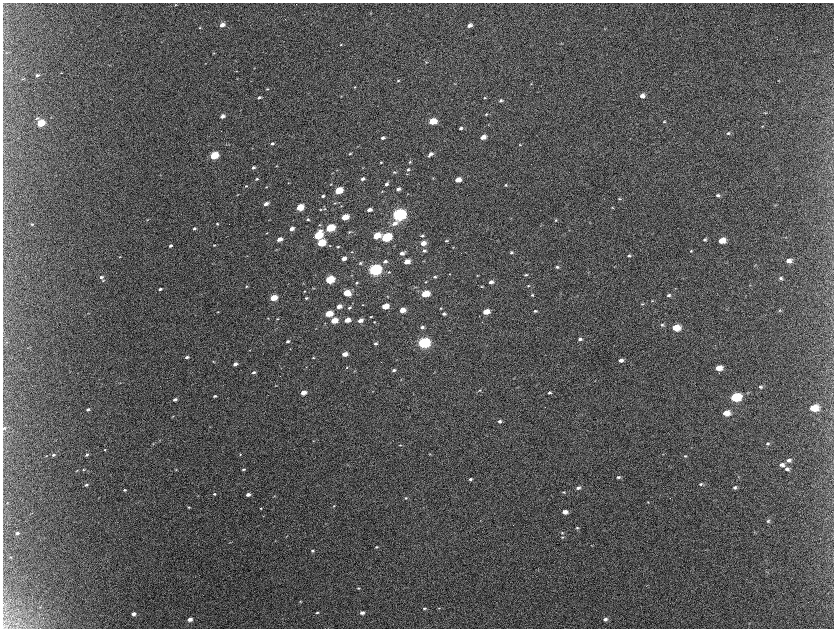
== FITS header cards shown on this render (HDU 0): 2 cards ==
NAXIS1  =                 1663 / length of data axis 1
NAXIS2  =                 1252 / length of data axis 2

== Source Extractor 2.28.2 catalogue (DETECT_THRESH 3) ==
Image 1663 x 1252 px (HDU 0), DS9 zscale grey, zoomed out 1/2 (1 PNG px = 2 x 2 image px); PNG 836 x 630 px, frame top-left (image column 2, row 1251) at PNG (3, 3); no overlay
Background 2170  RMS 33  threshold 98.2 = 3 sigma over >= 5 px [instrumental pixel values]
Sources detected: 287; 10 cannot appear on this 1/2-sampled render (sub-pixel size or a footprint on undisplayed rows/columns) and are not listed; the other 277 listed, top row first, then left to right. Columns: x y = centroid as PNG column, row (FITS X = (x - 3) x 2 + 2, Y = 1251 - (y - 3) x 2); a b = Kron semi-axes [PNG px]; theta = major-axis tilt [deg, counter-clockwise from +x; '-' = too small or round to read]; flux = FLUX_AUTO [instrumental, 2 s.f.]
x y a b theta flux
176 5 3 3 - 4.2e+03
371 13 3 3 - 4.3e+03
222 25 5 3 - 4.0e+04
469 25 5 3 - 3.2e+04
200 28 4 3 - 5.4e+03
604 29 3 2 - 3.4e+03
561 43 4 3 - 4.6e+03
341 45 3 3 - 4.8e+03
7 53 4 2 - 4.5e+03
214 53 3 3 - 4.7e+03
426 62 3 2 - 3.6e+03
110 65 3 2 - 2.6e+03
254 68 3 2 - 3.2e+03
236 71 3 2 - 1.9e+03
61 73 3 2 - 2.9e+03
37 75 5 3 - 1.3e+04
23 79 4 2 - 4.8e+03
398 80 4 3 - 7.0e+03
455 84 4 2 - 3.9e+03
531 84 3 3 - 3.6e+03
355 87 4 3 - 5.4e+03
267 89 3 3 - 5.4e+03
642 96 5 4 - 3.6e+04
259 97 4 3 - 1.3e+04
485 98 4 3 - 6.4e+03
501 101 4 4 - 1.1e+04
765 113 4 3 - 4.9e+03
486 114 4 3 - 7.0e+03
222 116 4 3 - 2.6e+04
37 118 5 3 - 8.5e+03
432 121 5 4 - 2.2e+05
664 121 4 4 - 7.6e+03
41 123 5 4 - 3.3e+05
488 125 3 3 - 3.4e+03
762 126 4 3 - 5.5e+03
461 128 4 3 - 1.5e+04
728 133 5 4 - 1.2e+04
483 137 5 3 - 5.5e+04
383 138 4 3 - 1.9e+04
272 143 4 3 - 1.4e+04
520 145 4 3 - 5.1e+03
350 154 4 3 - 6.7e+03
430 154 6 3 41 2.7e+04
214 155 5 3 - 4.4e+05
381 162 4 3 - 6.9e+03
410 162 4 3 - 6.0e+03
276 166 3 3 - 3.7e+03
363 167 4 2 - 3.8e+03
253 168 4 3 - 1.6e+04
408 170 4 4 - 1.3e+04
394 172 4 3 - 6.8e+03
332 173 3 2 - 3.2e+03
407 174 3 2 - 3.4e+03
433 178 3 2 - 4.2e+03
257 179 4 3 - 7.9e+03
362 179 4 3 - 2.1e+04
458 180 5 3 - 8.3e+04
289 183 4 2 - 3.6e+03
331 184 4 2 - 5.3e+03
386 184 4 4 - 1.6e+04
505 185 4 3 - 7.8e+03
246 186 4 3 - 5.4e+03
266 187 4 3 - 5.5e+03
398 189 4 3 - 2.5e+04
338 191 5 3 - 3.1e+05
382 191 3 2 - 4.4e+03
237 194 3 2 - 2.9e+03
408 194 3 2 - 2.7e+03
718 195 5 4 - 1.4e+04
323 196 4 3 - 1.2e+04
619 199 5 3 - 6.5e+03
334 203 4 3 - 5.5e+03
266 204 4 3 - 3.3e+04
775 205 4 2 - 4.0e+03
341 206 3 3 - 4.3e+03
300 207 4 3 - 2.2e+05
612 207 4 3 - 6.3e+03
320 209 4 3 - 6.5e+03
324 209 4 3 - 6.5e+03
369 210 4 3 - 4.2e+04
399 215 6 4 18 2.5e+06
345 217 5 3 - 1.7e+05
308 219 4 3 - 1.0e+04
147 220 3 2 - 3.7e+03
556 220 4 3 - 7.3e+03
589 222 3 2 - 3.6e+03
395 223 8 4 24 4.4e+04
32 224 3 2 - 5.2e+03
217 224 4 3 - 8.1e+03
319 225 4 3 - 5.6e+03
194 228 4 2 - 1.1e+04
330 228 5 3 - 4.9e+05
292 229 4 3 - 4.5e+04
569 230 3 2 - 2.9e+03
349 232 5 3 - 7.0e+03
267 233 3 2 - 4.5e+03
318 235 5 4 - 4.5e+05
376 235 5 4 - 1.8e+05
422 236 4 3 - 1.0e+04
386 237 5 4 - 7.9e+05
279 239 4 3 - 6.1e+04
705 239 5 4 - 1.0e+04
722 240 6 4 9 1.0e+05
446 241 4 3 - 6.3e+03
321 243 5 4 - 3.4e+05
423 243 5 3 - 6.5e+04
214 245 4 3 - 7.3e+03
170 246 4 3 - 1.4e+04
330 246 4 3 - 6.0e+03
338 247 3 2 - 5.6e+03
453 247 3 3 - 4.4e+03
276 250 3 2 - 4.0e+03
424 251 4 3 - 1.5e+04
691 251 4 3 - 7.3e+03
351 252 3 2 - 4.3e+03
511 252 4 3 - 1.0e+04
402 253 5 4 - 2.8e+04
247 256 3 3 - 4.1e+03
629 256 5 3 - 1.1e+04
120 257 4 2 - 3.5e+03
344 258 4 3 - 4.5e+04
385 261 5 3 - 1.9e+04
407 261 4 3 - 9.4e+04
789 261 6 4 0 3.9e+04
360 263 4 3 - 8.0e+03
755 265 3 2 - 3.6e+03
557 267 4 3 - 1.0e+04
375 270 5 4 - 2.0e+06
389 272 4 3 - 7.5e+03
449 274 3 2 - 4.1e+03
526 275 4 3 - 8.9e+03
477 276 3 2 - 3.5e+03
101 277 4 3 - 1.7e+04
435 277 4 3 - 1.1e+04
781 278 5 4 - 1.3e+04
103 280 5 3 - 6.6e+03
330 280 5 4 - 5.2e+05
426 282 3 2 - 5.1e+03
491 282 4 3 - 2.5e+04
357 283 4 3 - 6.4e+03
750 285 4 2 - 3.8e+03
247 286 4 3 - 6.5e+03
528 286 4 3 - 7.7e+03
482 287 4 3 - 5.8e+03
313 288 3 3 - 3.5e+03
160 289 3 2 - 1.3e+04
304 291 3 2 - 4.2e+03
347 293 5 4 - 1.9e+05
425 294 5 3 - 2.6e+05
532 295 4 3 - 8.9e+03
669 295 5 4 - 1.4e+04
387 296 3 3 - 3.8e+03
273 298 4 3 - 1.9e+05
306 298 4 3 - 8.7e+03
652 301 4 2 - 4.6e+03
642 304 4 3 - 6.9e+03
362 305 3 2 - 4.8e+03
339 306 4 3 - 6.1e+04
385 306 5 3 - 1.6e+05
349 308 4 3 - 1.1e+04
441 308 3 3 - 5.6e+03
402 310 4 4 - 8.1e+04
780 310 5 4 - 8.9e+03
535 311 5 3 - 1.2e+04
218 312 3 2 - 3.7e+03
486 312 5 3 - 1.3e+05
87 313 3 2 - 3.0e+03
329 313 5 3 - 2.1e+05
444 314 4 3 - 1.4e+04
370 317 4 2 - 6.3e+03
268 318 3 2 - 3.7e+03
277 319 4 3 - 6.9e+03
347 320 4 3 - 7.9e+04
360 320 4 3 - 4.8e+04
334 321 4 3 - 1.6e+05
374 322 3 2 - 4.9e+03
662 325 5 4 - 1.1e+04
422 327 4 3 - 1.7e+04
316 328 2 2 - 2.3e+03
676 328 6 4 5 2.0e+05
580 339 5 4 - 1.6e+04
288 341 3 3 - 1.4e+04
375 343 3 2 - 1.3e+04
424 343 5 4 - 1.7e+06
28 348 3 2 - 3.6e+03
290 349 3 2 - 2.5e+03
249 350 3 2 - 3.0e+03
344 354 4 3 - 6.8e+04
187 357 4 3 - 1.8e+04
313 357 3 2 - 4.7e+03
621 360 5 3 - 3.1e+04
213 361 3 3 - 5.1e+03
235 364 4 3 - 3.0e+04
306 367 3 2 - 2.0e+03
347 367 3 3 - 5.0e+03
719 368 6 4 5 8.4e+04
394 370 4 3 - 1.3e+04
354 371 4 2 - 3.6e+03
253 372 3 2 - 1.2e+04
401 379 3 2 - 3.0e+03
120 383 4 2 - 3.1e+03
276 386 4 2 - 4.0e+03
760 387 5 4 - 1.2e+04
479 390 5 3 - 7.4e+03
373 391 4 2 - 2.7e+03
303 392 4 3 - 7.9e+04
549 393 4 3 - 1.2e+04
215 396 4 2 - 1.1e+04
736 397 7 5 7 4.4e+05
175 399 4 3 - 2.1e+04
814 408 6 4 4 1.9e+05
88 409 4 3 - 1.6e+04
726 413 6 4 2 1.0e+05
173 416 3 2 - 3.9e+03
500 421 4 3 - 1.6e+04
4 428 4 3 - 6.5e+03
159 440 3 2 - 2.4e+03
313 441 3 2 - 3.1e+03
768 443 5 4 - 1.0e+04
153 444 3 2 - 3.6e+03
400 445 3 3 - 4.2e+03
105 449 3 2 - 4.5e+03
430 454 3 2 - 3.5e+03
663 454 3 2 - 3.7e+03
53 455 5 3 - 1.1e+04
87 455 4 2 - 9.2e+03
240 455 3 2 - 4.8e+03
46 456 3 3 - 4.6e+03
685 456 4 3 - 6.9e+03
789 460 6 4 4 2.2e+04
782 465 6 4 1 2.7e+04
243 469 3 3 - 1.0e+04
787 469 6 5 - 2.0e+04
77 470 4 3 - 5.0e+03
83 470 4 3 - 6.3e+03
176 470 4 2 - 4.4e+03
618 477 5 3 - 1.0e+04
738 477 3 3 - 3.7e+03
470 479 4 3 - 1.2e+04
701 484 5 4 - 1.1e+04
86 485 4 3 - 1.2e+04
735 487 5 4 - 1.4e+04
578 488 5 3 - 1.9e+04
125 490 4 3 - 9.2e+03
563 492 4 3 - 5.9e+03
214 494 4 3 - 8.9e+03
248 494 4 3 - 3.3e+04
274 496 4 2 - 3.4e+03
406 498 3 3 - 6.9e+03
648 502 4 3 - 5.2e+03
7 503 4 2 - 4.5e+03
334 506 3 3 - 4.7e+03
189 507 4 3 - 7.2e+03
261 508 3 3 - 5.9e+03
565 512 5 4 - 4.6e+04
32 513 3 2 - 3.1e+03
263 516 3 2 - 2.6e+03
768 521 5 4 - 1.1e+04
577 528 4 3 - 7.4e+03
17 533 4 3 - 1.4e+04
562 533 4 4 - 8.1e+03
562 537 5 3 - 7.1e+03
275 541 2 2 - 2.6e+03
230 543 4 2 - 3.6e+03
376 547 4 3 - 8.0e+03
705 550 3 2 - 3.3e+03
312 551 4 3 - 9.3e+03
10 557 4 2 - 3.7e+03
358 588 3 3 - 7.0e+03
300 601 4 3 - 5.4e+03
424 608 5 3 - 1.0e+04
439 608 3 2 - 4.1e+03
317 612 4 3 - 8.1e+03
362 613 4 3 - 2.4e+04
133 614 4 3 - 3.3e+04
190 619 4 3 - 4.0e+04
605 619 5 4 - 2.1e+04
At the frame edge (FLAGS 8, measured only in part): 1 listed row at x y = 4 428
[10 sub-pixel or undisplayed-footprint detections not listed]